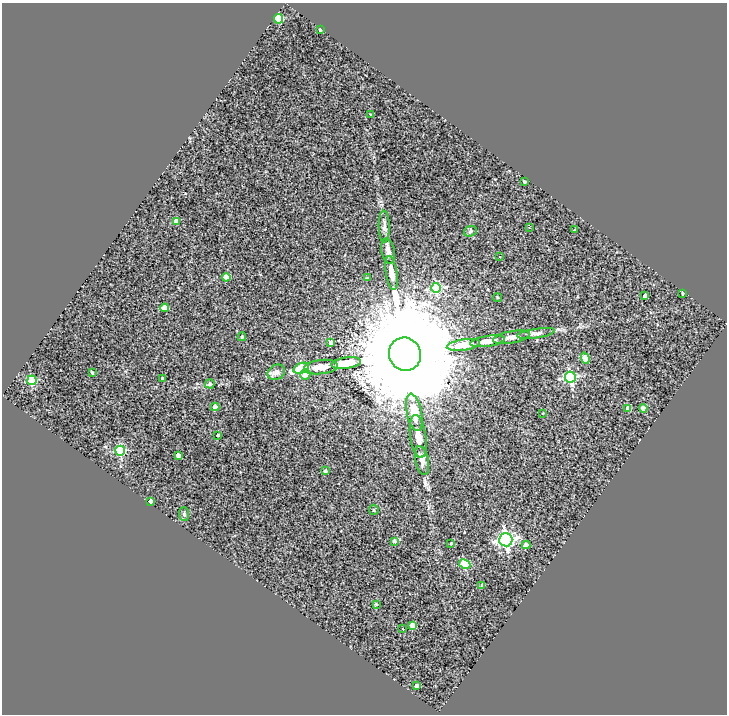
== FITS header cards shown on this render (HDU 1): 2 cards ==
NAXIS1  =                  725
NAXIS2  =                  712

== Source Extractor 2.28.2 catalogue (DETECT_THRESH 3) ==
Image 725 x 712 px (HDU 1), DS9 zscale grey, 1 PNG px = 1 image px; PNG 729 x 716 px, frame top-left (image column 1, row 712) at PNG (2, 3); each listed source drawn as its Kron ellipse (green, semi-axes under 4 px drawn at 4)
Background 0.265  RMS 0.26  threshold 0.787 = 3 sigma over >= 5 px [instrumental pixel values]
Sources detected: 61; all 61 listed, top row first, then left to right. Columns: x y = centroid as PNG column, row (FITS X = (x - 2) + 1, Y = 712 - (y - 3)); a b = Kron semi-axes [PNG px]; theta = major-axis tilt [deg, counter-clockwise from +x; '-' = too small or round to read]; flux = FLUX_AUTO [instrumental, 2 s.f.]
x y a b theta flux
278 19 5 4 - 710
320 29 3 3 - 19
371 115 3 3 - 19
524 181 3 3 - 29
176 221 4 3 - 99
384 227 16 5 -89 66
529 227 3 2 - 9.6
575 230 4 2 - 13
470 231 6 5 - 31
388 251 13 6 -78 78
500 257 3 2 - 29
391 273 17 5 -80 150
226 277 4 4 - 250
367 278 3 3 - 17
436 288 5 5 - 1100
682 293 4 2 - 15
645 296 3 3 - 54
497 298 5 4 - 20
164 308 4 4 - 190
536 333 19 4 8 74
242 337 4 4 - 22
511 337 19 6 11 110
488 341 17 5 9 170
331 343 4 4 - 86
463 345 17 5 9 350
405 354 17 16 - 750000
585 358 5 4 - 340
346 363 15 5 8 330
321 367 17 7 7 160
301 368 8 5 21 920
276 372 9 7 33 77
92 373 3 3 - 21
305 374 5 5 - 170
570 377 5 5 - 2100
163 378 3 3 - 18
32 380 5 4 - 950
210 384 5 4 - 36
215 407 4 4 - 130
628 408 4 4 - 120
643 408 4 4 - 150
414 412 19 7 -78 360
543 413 2 2 - 10
218 435 3 3 - 29
418 436 21 8 -82 220
120 451 5 5 - 1200
178 455 4 4 - 74
422 460 15 6 -77 94
325 471 4 3 - 30
150 501 4 3 - 63
374 510 5 4 - 24
184 514 7 5 -88 34
506 540 7 6 - 5100
394 541 3 3 - 34
451 543 3 2 - 16
526 545 4 4 - 200
465 564 6 4 -27 780
482 585 4 3 - 37
376 604 4 4 - 19
412 626 4 4 - 220
403 629 3 2 - 72
417 686 4 3 - 110